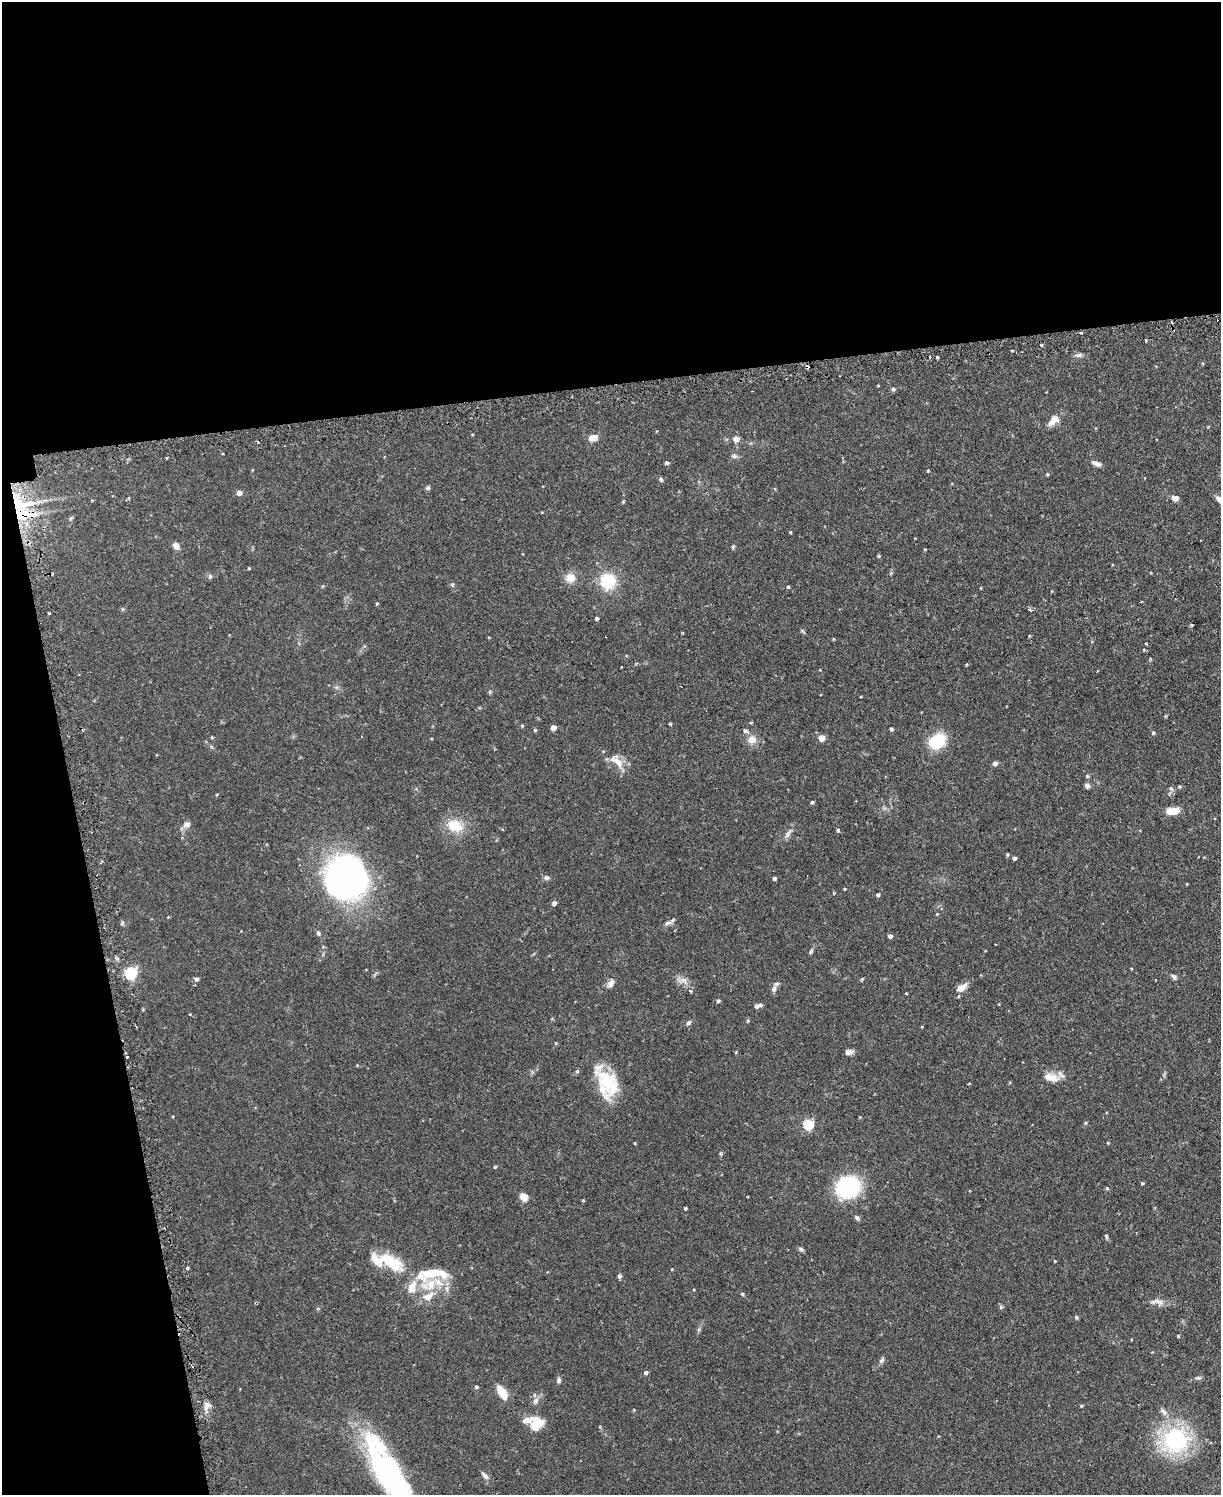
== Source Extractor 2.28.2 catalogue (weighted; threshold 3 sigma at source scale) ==
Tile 1 of 4 x 3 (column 1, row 1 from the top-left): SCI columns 32-1250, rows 3145-4637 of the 4939 x 4911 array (HDU 1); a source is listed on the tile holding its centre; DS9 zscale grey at full resolution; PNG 1223 x 1497 px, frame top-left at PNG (2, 2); no overlay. Shown black and unused: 32% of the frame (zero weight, under 2 of 3 exposures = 4% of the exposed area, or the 3 px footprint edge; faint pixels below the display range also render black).
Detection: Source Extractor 2.28.2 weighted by HDU 2 'WHT'; one run over the whole footprint, this tile lists its part. Background 0.0811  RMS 0.0052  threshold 0.0233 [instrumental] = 3 sigma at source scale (4.5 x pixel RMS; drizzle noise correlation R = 1.50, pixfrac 1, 0.05/0.05 arcsec/px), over >= 5 px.
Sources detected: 152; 2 inside a brighter object's white glare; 7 cosmic-ray / hot-pixel residue — not listed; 8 inside a brighter listed object's ellipse — not listed separately; the other 135 listed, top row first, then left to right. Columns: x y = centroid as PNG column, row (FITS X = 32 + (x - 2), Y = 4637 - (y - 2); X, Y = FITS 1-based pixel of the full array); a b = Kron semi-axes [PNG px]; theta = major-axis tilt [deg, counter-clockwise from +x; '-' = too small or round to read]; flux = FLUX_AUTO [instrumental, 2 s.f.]
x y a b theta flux
1081 333 4 2 - 0.44
1042 345 3 3 - 1
1078 355 9 5 16 1.3
937 357 3 3 - 0.61
893 389 6 5 - 0.88
1053 421 16 9 44 4.4
592 438 10 7 14 3.9
736 439 7 6 - 2.7
223 453 2 2 - 0.49
734 456 8 5 -1 1.3
667 463 4 4 - 1
1097 464 10 5 -22 2.4
928 471 4 3 - 0.47
1047 474 4 3 - 0.43
661 479 7 4 -63 0.8
428 488 6 5 - 1
239 493 6 6 - 1.6
1175 498 8 6 -3 2.3
1219 499 11 7 -49 2.3
623 501 4 4 - 0.55
18 505 34 28 -12 31
790 532 3 3 - 0.46
176 546 7 6 - 3.2
733 547 5 4 - 0.64
925 549 4 2 - 0.42
879 556 4 3 - 0.6
249 568 3 3 - 0.44
210 576 6 5 - 0.82
570 578 12 11 - 5.1
608 581 15 14 - 19
452 584 6 4 -1 0.71
788 587 4 3 - 0.61
377 604 4 4 - 0.54
122 609 5 3 - 0.55
1030 610 6 4 -44 0.89
49 613 3 3 - 2.3
597 618 4 4 - 1.2
1029 636 5 3 - 0.43
966 665 4 3 - 0.41
820 669 3 2 - 0.63
670 724 3 3 - 0.5
522 726 4 4 - 0.5
553 728 4 4 - 4.5
891 729 4 3 - 0.99
535 730 4 4 - 0.62
745 730 5 5 - 1.1
1153 733 5 4 - 0.82
212 737 4 4 - 0.45
822 738 6 6 - 3.7
752 739 12 10 2 4.2
937 741 15 11 33 24
618 762 21 9 -46 5.9
995 763 6 5 - 1.4
1087 786 7 6 - 1.5
1179 786 4 4 - 0.67
812 802 4 3 - 0.75
1173 811 16 8 6 5.9
186 825 11 7 6 2
455 826 17 13 -22 12
838 830 4 4 - 0.83
788 834 14 5 56 2.1
1014 858 4 3 - 1.4
546 878 7 6 - 1.2
774 878 4 3 - 1.2
346 879 35 31 37 220
844 889 3 2 - 0.4
834 893 4 3 - 0.46
878 895 4 4 - 1
554 903 4 4 - 2.1
937 914 4 3 - 0.41
668 923 11 5 19 1.4
318 933 7 5 -77 1
890 936 4 4 - 1.8
811 952 7 4 63 0.8
131 973 6 5 - 59
1174 977 8 5 -50 1.1
197 979 5 5 - 1.1
684 981 12 7 -32 3
611 983 11 7 56 2.3
962 987 11 6 33 4.9
774 989 9 6 70 1.9
691 991 4 4 - 0.62
906 993 3 2 - 0.38
959 996 5 3 - 0.43
718 1001 4 4 - 0.97
757 1006 5 5 - 1.6
688 1023 7 5 54 1.2
736 1052 4 3 - 0.4
849 1052 8 5 10 2.5
127 1057 3 3 - 2.1
577 1071 6 5 - 0.74
1050 1077 19 9 -14 6.2
607 1081 35 22 -61 22
969 1084 4 3 - 0.36
1085 1123 5 4 - 0.59
809 1124 5 5 - 31
635 1143 3 3 - 0.43
1108 1143 4 3 - 0.39
721 1153 5 4 - 0.59
1142 1183 3 3 - 0.68
848 1187 18 16 19 53
1107 1188 4 4 - 0.57
524 1197 10 9 - 3.3
583 1200 4 4 - 0.44
685 1208 3 3 - 0.7
857 1218 7 5 -52 1.1
1106 1236 7 3 -89 0.66
801 1249 8 5 -28 0.98
1055 1261 3 3 - 0.45
390 1262 35 15 -33 19
187 1268 3 3 - 1.6
434 1273 33 12 3 18
619 1276 5 5 - 1.1
411 1286 20 9 41 5.3
447 1288 9 4 -81 1.5
742 1294 4 4 - 0.54
428 1296 19 10 30 6.5
1157 1302 21 8 -8 3.5
1076 1317 5 5 - 0.67
1178 1336 4 3 - 0.52
882 1360 9 5 51 1.2
646 1372 4 4 - 1.6
1198 1378 8 5 4 1.1
559 1380 7 5 -87 1.1
476 1387 4 4 - 0.98
502 1393 15 7 -58 9.6
535 1401 9 7 70 2
206 1406 13 8 71 3.2
1081 1406 4 3 - 0.49
634 1410 4 3 - 0.38
1163 1411 11 6 -39 2
537 1424 18 14 54 8.4
1176 1440 25 24 - 53
384 1470 82 26 -58 110
484 1475 12 5 -47 1.7
Overlapping masked pixels (flux is a lower limit): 2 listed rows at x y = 18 505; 127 1057
Isophote crosses this tile's border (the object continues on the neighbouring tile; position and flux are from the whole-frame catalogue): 2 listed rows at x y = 1219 499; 384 1470